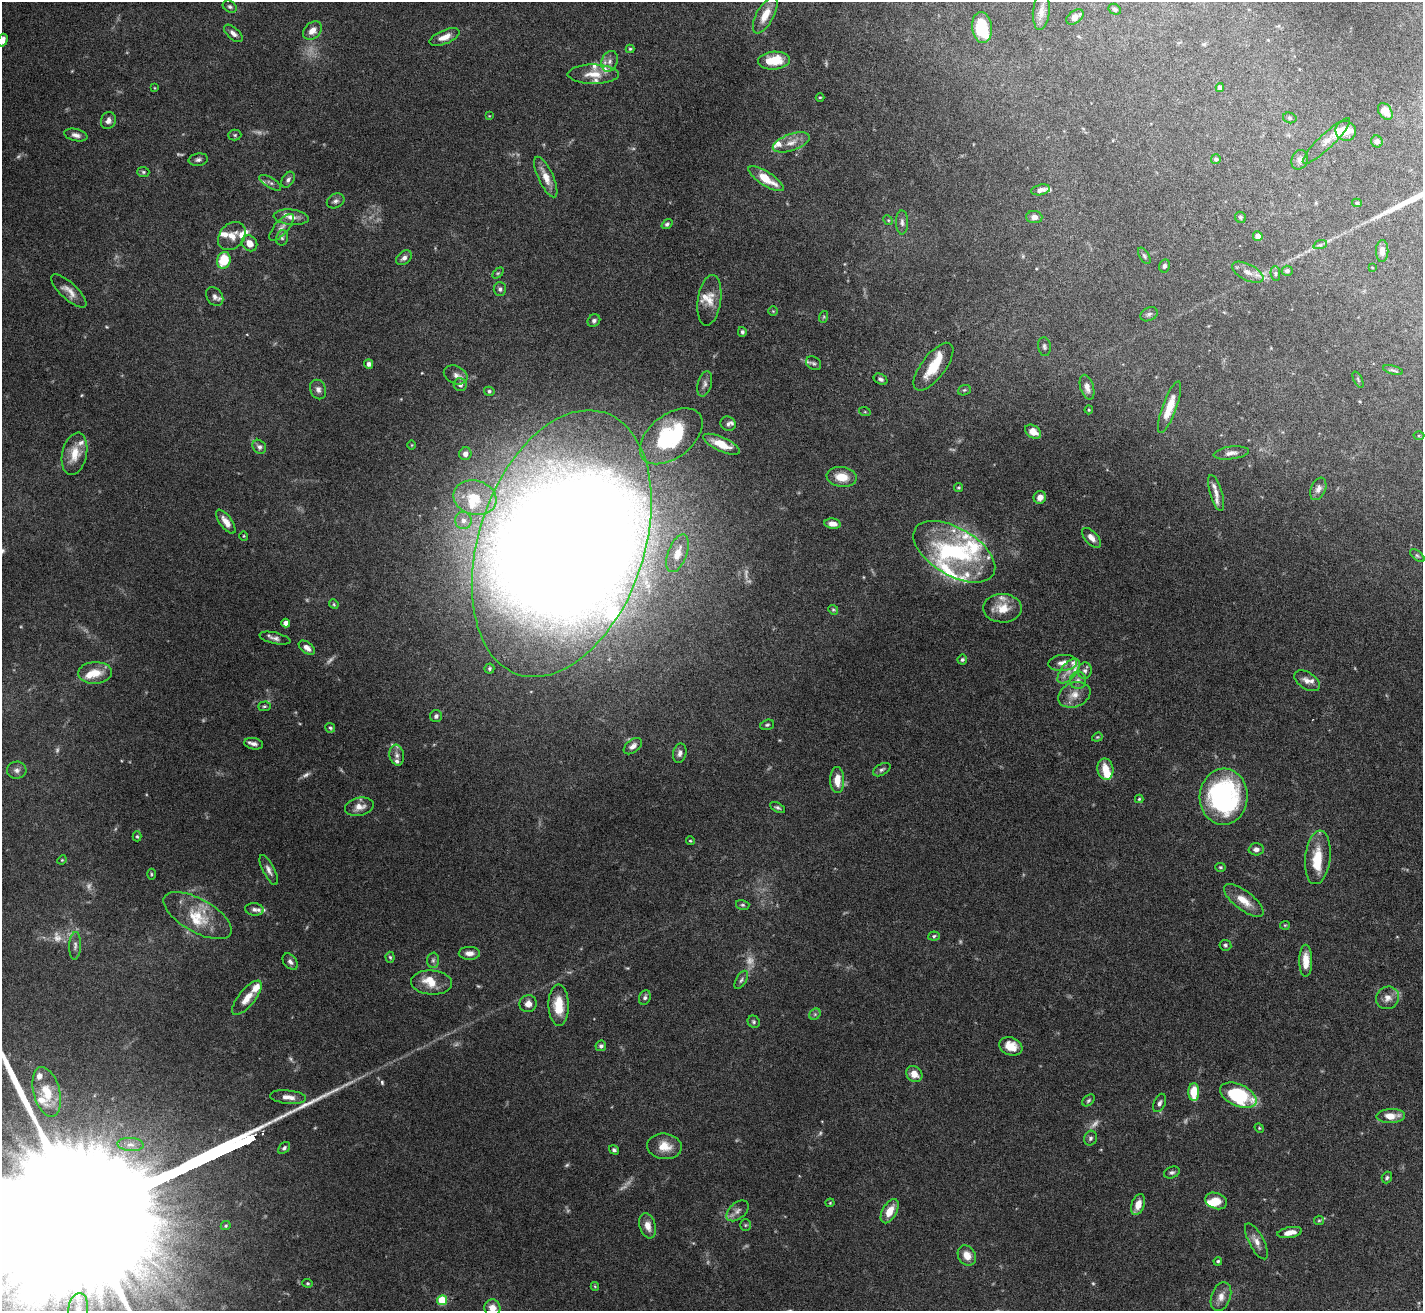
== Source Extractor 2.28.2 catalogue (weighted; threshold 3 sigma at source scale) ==
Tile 10 of 4 x 4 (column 2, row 3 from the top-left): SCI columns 1422-2842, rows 1460-2768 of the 5684 x 5672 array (HDU 1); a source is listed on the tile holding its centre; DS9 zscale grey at full resolution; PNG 1425 x 1313 px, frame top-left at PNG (2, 2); each listed source drawn as its Kron ellipse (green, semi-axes under 4 px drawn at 4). Nothing masked; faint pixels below the display range render black.
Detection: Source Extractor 2.28.2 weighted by HDU 2 'WHT'; one run over the whole footprint, this tile lists its part. Background 0.0863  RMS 0.0026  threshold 0.0107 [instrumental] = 3 sigma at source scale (4.09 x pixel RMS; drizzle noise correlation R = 1.36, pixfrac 0.8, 0.05/0.05 arcsec/px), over >= 5 px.
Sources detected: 276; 24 too faint to see at this stretch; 2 inside a brighter object's white glare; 1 long thin detection or spike segment (spike, bleed or trail) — neither listed nor drawn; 39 inside a brighter listed object's ellipse — not listed separately; the other 210 listed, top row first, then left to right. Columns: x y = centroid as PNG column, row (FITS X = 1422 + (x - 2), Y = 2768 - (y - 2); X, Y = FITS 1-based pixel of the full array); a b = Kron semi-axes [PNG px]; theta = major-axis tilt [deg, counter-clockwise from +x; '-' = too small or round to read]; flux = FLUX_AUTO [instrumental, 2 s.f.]
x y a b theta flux
230 7 7 5 -31 0.58
1115 9 6 5 - 0.58
1041 12 18 8 84 1.9
765 15 20 8 61 3.7
1075 17 10 6 35 1.6
982 27 15 10 -84 9.1
312 31 10 8 41 2
233 33 11 6 -42 1.2
444 37 16 7 22 2.5
3 40 6 4 73 1.2
630 49 4 4 - 0.33
610 61 10 8 70 1.3
774 61 16 9 4 6.3
593 74 26 9 0 3.9
155 88 4 4 - 0.22
1220 88 4 4 - 1.2
820 97 4 3 - 0.23
1385 111 9 6 -54 2.6
489 116 3 3 - 0.19
1290 118 7 5 -16 0.45
108 121 9 7 70 1.2
1346 131 10 9 - 2.8
76 135 11 6 -13 1.2
235 135 6 5 - 0.45
1326 141 32 7 44 2.3
791 142 19 8 19 2.4
1377 142 6 5 - 0.89
1216 159 5 4 - 0.54
198 160 10 6 9 0.77
1300 160 10 8 65 1.1
143 172 6 5 - 0.44
546 177 22 7 -65 3.2
766 179 20 7 -32 5.4
288 180 8 5 58 0.74
270 183 12 5 -31 0.84
1041 190 9 5 12 1.2
336 201 9 7 25 0.8
1357 203 5 4 - 0.36
291 217 17 7 -6 1.9
1034 217 8 6 -5 1.3
1240 217 6 5 - 0.42
888 220 5 4 - 0.31
902 222 12 6 90 0.86
667 224 6 4 37 0.46
282 227 17 7 48 1.5
232 236 15 12 47 2.6
1258 236 5 5 - 1.9
282 238 8 6 76 0.61
249 243 8 7 - 2.3
1320 245 7 4 18 0.5
1382 251 11 6 88 1.7
1144 256 9 4 -58 0.49
404 258 9 6 39 1.1
224 260 8 6 72 7.8
1164 266 6 5 - 0.68
1372 267 4 2 - 0.15
1287 271 5 5 - 0.67
1248 272 17 8 -27 2
498 273 6 4 44 0.36
1275 273 7 5 -85 0.49
500 289 7 6 - 0.69
69 291 23 8 -42 2.3
215 296 10 7 -53 1.1
709 300 25 11 81 3.4
773 311 5 4 - 0.29
1149 314 9 6 28 0.68
823 317 6 4 70 0.31
594 321 7 5 43 0.7
742 332 5 4 - 0.56
1044 347 9 6 -83 0.67
813 363 8 6 -31 0.69
369 364 5 4 - 0.99
933 367 28 12 53 6.7
1393 370 10 4 -16 0.61
456 375 12 8 -24 1.4
880 379 7 5 -28 0.69
1358 380 9 4 -64 0.36
705 384 13 7 76 1.1
460 385 6 6 - 0.96
1087 387 13 6 -73 1.6
318 389 10 7 -67 1.1
964 390 6 5 - 0.39
489 391 5 4 - 0.48
1169 407 27 7 70 4.3
1089 410 4 4 - 0.26
865 412 6 4 -18 0.28
728 424 8 7 - 0.74
1033 432 9 6 -35 2.6
671 436 36 21 38 27
1419 436 5 3 - 0.25
722 444 20 7 -24 4.5
412 445 4 3 - 0.19
259 447 7 6 - 0.88
1231 453 18 6 7 1.4
75 454 21 12 78 4.7
465 454 6 6 - 1.3
842 477 15 10 -9 4.3
958 487 4 4 - 0.35
1318 489 12 7 67 1.4
1216 493 19 6 -74 1.8
1040 497 6 6 - 1.8
475 498 22 17 -15 8.5
463 520 8 8 - 1.6
226 522 14 6 -54 2.2
833 524 8 5 -7 1.8
244 536 4 4 - 0.27
1091 538 12 6 -48 1.6
562 544 138 82 71 830
954 552 45 23 -31 21
677 553 20 9 69 3.7
1417 556 8 4 -40 0.45
334 604 5 4 - 0.28
1002 608 19 14 -1 4.4
833 610 5 4 - 0.35
286 623 4 4 - 1.9
275 638 16 5 -13 1.1
307 648 9 5 -37 1.5
962 660 5 5 - 0.51
1063 663 14 8 5 1.8
489 669 5 5 - 0.48
1069 671 15 7 50 2.2
1085 671 8 7 - 0.81
95 673 17 11 3 4.2
1078 680 8 8 - 1.2
1307 681 14 8 -33 1.5
1074 695 17 12 22 2.9
264 706 6 4 4 0.41
436 716 6 6 - 0.7
767 725 7 5 18 0.46
330 728 5 5 - 0.42
1097 737 5 4 - 0.29
254 744 9 5 -11 1
633 746 10 6 38 1.2
680 753 10 6 76 1
397 755 10 7 -81 1.3
1105 769 11 8 -80 3.8
17 770 9 8 - 1.1
882 770 9 5 31 0.67
837 780 13 7 -89 3.7
1224 797 28 24 87 45
1139 799 4 4 - 0.3
359 807 15 9 12 2.2
778 807 8 4 -27 0.53
137 836 5 4 - 0.33
690 841 4 3 - 0.26
1256 849 7 6 - 1.1
1318 857 27 12 84 7.1
62 860 5 4 - 0.25
1220 867 5 4 - 0.36
269 870 16 6 -63 1.3
151 874 5 3 - 0.28
1244 900 24 9 -37 3.7
743 905 7 5 -14 0.46
254 909 9 6 -5 0.95
198 915 38 16 -29 8.7
1285 925 5 4 - 0.28
934 936 5 4 - 0.41
1225 945 6 5 - 0.5
75 946 14 6 87 1
469 953 11 6 0 1.5
390 957 5 4 - 0.37
433 960 7 6 - 0.69
1306 961 16 6 90 4
290 962 9 6 -50 0.9
741 980 10 5 60 0.66
431 983 20 12 -5 4.2
645 997 7 5 67 0.71
247 998 21 8 51 3.1
1388 998 12 11 - 1.9
528 1004 9 8 - 1.7
559 1005 20 10 -89 6.4
815 1014 6 5 - 0.51
754 1022 6 5 - 0.47
601 1046 5 5 - 0.72
1011 1046 12 9 -21 4.2
914 1074 9 7 -42 2.7
47 1092 25 13 -75 5.8
1194 1092 9 5 -89 6.6
1238 1095 19 11 -24 22
288 1097 18 6 -6 2
1088 1100 7 5 40 0.44
1160 1103 10 5 66 0.8
1391 1116 14 7 1 3.2
1259 1128 5 4 - 0.29
1090 1138 7 6 - 0.7
131 1144 13 6 -4 1.4
664 1146 17 12 -6 3.9
284 1148 7 5 45 0.56
614 1150 5 4 - 0.5
1172 1172 8 5 21 0.63
1387 1178 6 5 - 0.47
1216 1201 11 7 -20 2.9
830 1203 4 4 - 0.25
1138 1205 11 6 71 2.6
737 1211 13 8 41 1.3
890 1211 13 7 60 3.8
1319 1220 5 4 - 0.32
745 1225 6 5 - 0.37
226 1226 5 4 - 0.37
648 1226 13 8 -73 2.3
1290 1233 12 5 9 2.2
1256 1241 20 7 -62 2
967 1255 11 8 -58 2.8
1218 1261 4 3 - 0.46
308 1283 5 4 - 0.32
595 1286 4 4 - 0.23
1221 1297 15 9 71 2.1
442 1300 5 5 - 11
492 1308 8 8 - 2.5
78 1309 16 9 83 2.4
Isophote crosses this tile's border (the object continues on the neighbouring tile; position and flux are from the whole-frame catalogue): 3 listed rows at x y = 3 40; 492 1308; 78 1309